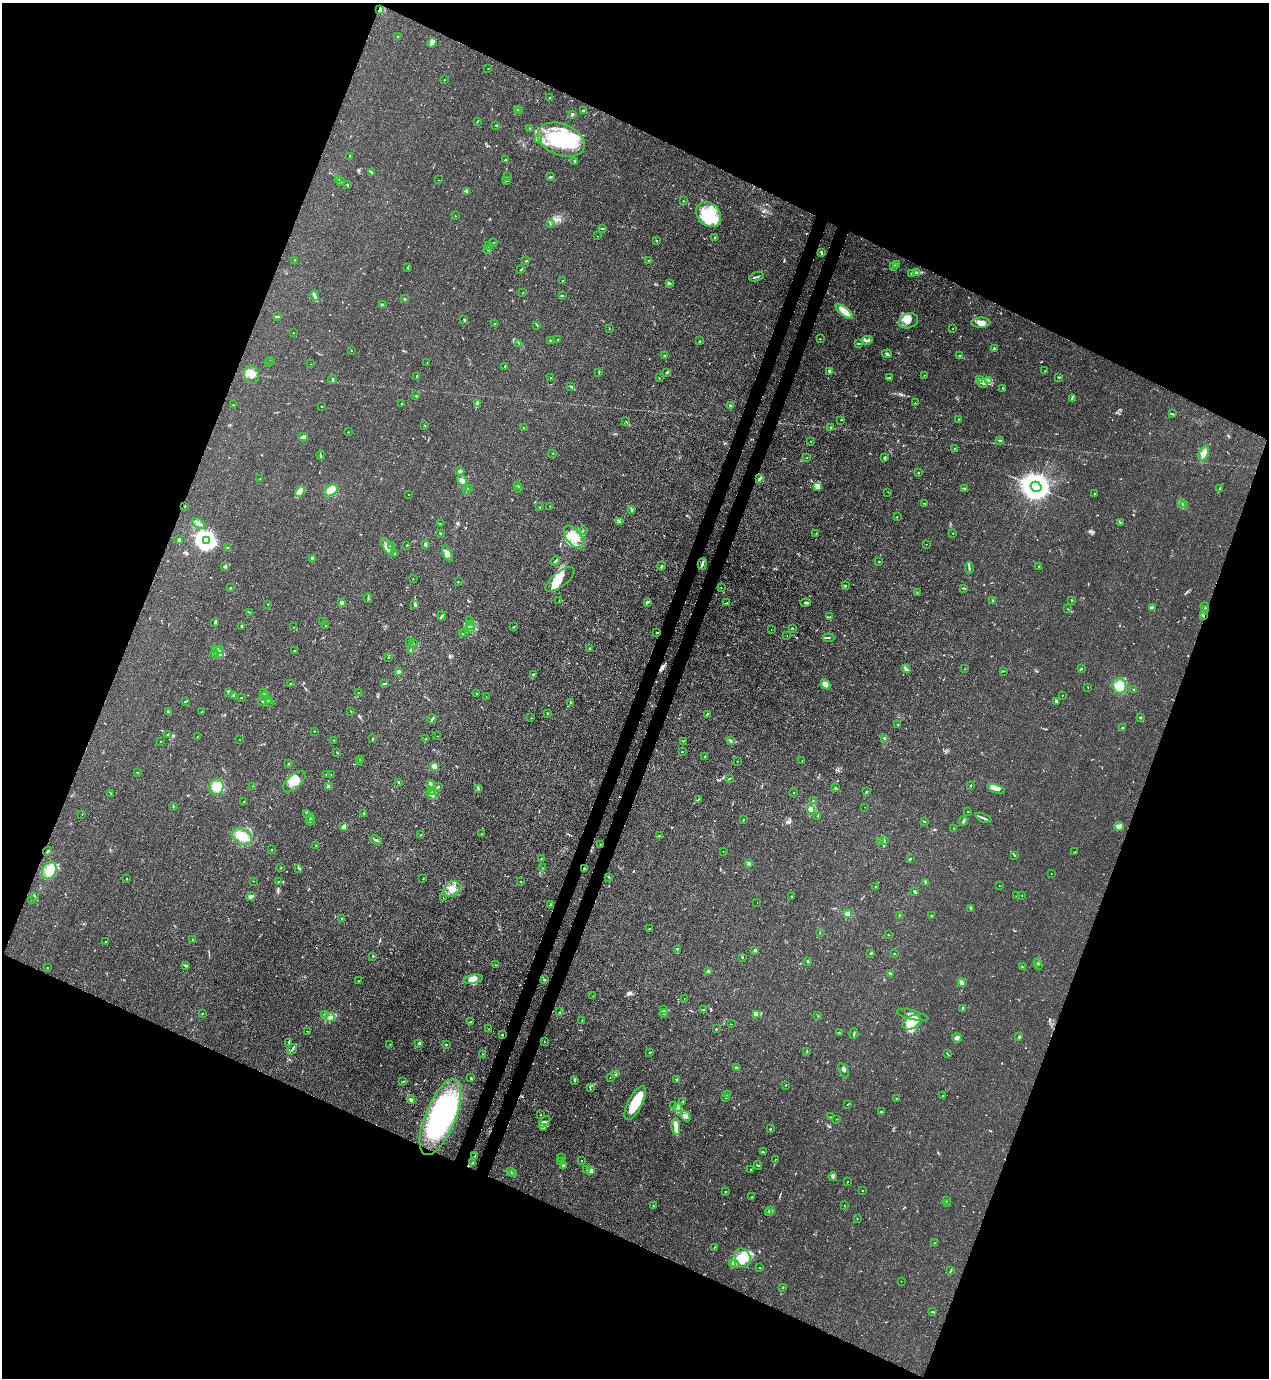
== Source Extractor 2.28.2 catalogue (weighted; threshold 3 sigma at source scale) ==
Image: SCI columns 223-5288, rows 41-5542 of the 5645 x 5583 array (HDU 1 of 3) = the unmasked area's bounding box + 8 px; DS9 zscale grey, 4 x 4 block average (1 PNG px = mean of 4 x 4 image px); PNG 1271 x 1380 px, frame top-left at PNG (2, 3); each listed source drawn as its Kron ellipse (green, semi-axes under 4 px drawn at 4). Shown black and unused: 44% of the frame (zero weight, under 3 of 4 exposures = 7% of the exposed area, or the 3 px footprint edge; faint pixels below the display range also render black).
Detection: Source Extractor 2.28.2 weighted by HDU 2 'WHT'. Background 0.0182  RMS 0.0026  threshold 0.0115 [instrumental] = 3 sigma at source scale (4.5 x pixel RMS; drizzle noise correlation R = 1.50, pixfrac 1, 0.05/0.05 arcsec/px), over >= 5 px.
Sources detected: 697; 2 too faint to see at this stretch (4 x 4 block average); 10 inside a brighter object's white glare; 7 cosmic-ray / hot-pixel residue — neither listed nor drawn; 26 coinciding with a brighter row at this scale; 56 inside a brighter listed object's ellipse — not listed separately; of the other 596, all 500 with FLUX_AUTO >= 0.407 (the completeness limit of this list) listed and drawn (96 fainter detections not listed), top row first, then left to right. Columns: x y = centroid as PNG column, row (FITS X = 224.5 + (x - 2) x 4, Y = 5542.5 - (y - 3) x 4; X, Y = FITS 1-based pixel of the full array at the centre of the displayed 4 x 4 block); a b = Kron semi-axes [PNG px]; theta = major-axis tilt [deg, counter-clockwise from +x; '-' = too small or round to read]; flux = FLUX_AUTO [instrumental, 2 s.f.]
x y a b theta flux
380 9 4 3 - 3.7
397 37 2 2 - 0.7
432 43 5 3 - 4.4
488 69 2 2 - 0.46
444 80 2 2 - 0.57
550 98 2 2 - 1.2
517 109 2 2 - 0.52
584 110 3 2 - 2.3
520 111 3 2 - 1.2
572 114 2 2 - 14
477 121 3 2 - 0.76
496 125 2 2 - 0.64
530 128 2 2 - 1.2
538 140 4 2 - 2.3
561 140 24 15 -22 130
350 156 4 2 - 0.86
506 159 3 2 - 1.5
575 161 2 2 - 0.97
371 172 3 2 - 1.8
507 176 2 2 - 0.78
550 177 3 2 - 1.6
339 179 3 2 - 1.4
439 180 2 2 - 0.61
507 181 3 2 - 1.4
340 182 3 2 - 1.6
347 185 3 2 - 1.4
466 191 3 2 - 1.8
683 201 2 2 - 0.86
709 214 14 11 -46 37
455 216 2 2 - 0.41
551 224 2 2 - 0.51
602 229 2 2 - 1.1
597 236 2 2 - 0.69
714 238 2 2 - 1.4
656 240 2 2 - 1.1
493 242 2 2 - 0.43
488 245 2 2 - 0.66
487 249 2 2 - 0.77
821 252 3 2 - 1.4
295 260 2 2 - 0.54
526 261 3 2 - 1.1
648 261 2 2 - 0.63
896 264 3 2 - 1.6
893 266 2 2 - 0.81
408 267 3 2 - 0.99
521 270 3 2 - 1.4
917 273 4 3 - 2.6
912 274 3 2 - 1.1
756 277 7 2 19 2.4
563 280 2 2 - 0.78
669 283 3 2 - 3.3
522 293 2 2 - 0.55
562 295 4 2 - 1.2
314 296 5 2 - 4
405 299 2 2 - 0.74
382 305 2 2 - 16
844 312 10 4 -38 15
277 317 4 2 - 1.8
464 319 3 2 - 1.7
908 321 10 7 17 11
494 323 2 2 - 3.5
981 323 9 5 1 8.8
537 325 2 2 - 0.64
953 328 2 2 - 0.59
609 329 2 2 - 0.43
293 333 2 2 - 0.58
558 339 2 2 - 0.45
820 339 2 2 - 0.81
550 340 2 2 - 2.7
867 340 5 2 - 3
699 341 2 2 - 0.84
519 343 3 2 - 1.2
859 343 3 2 - 1.2
994 349 3 2 - 1.4
351 351 2 2 - 0.83
887 354 5 2 - 2
665 356 2 2 - 1.9
960 356 3 2 - 1.3
271 360 2 2 - 0.63
268 363 2 2 - 0.43
427 363 2 2 - 0.47
311 364 2 2 - 0.62
505 366 2 2 - 1.5
830 371 4 2 - 3.7
1045 371 2 2 - 0.58
599 372 3 2 - 0.85
667 372 2 2 - 2.3
251 375 9 7 -73 13
924 375 2 2 - 0.57
416 377 3 2 - 0.82
551 377 2 2 - 1.2
890 377 2 2 - 0.71
1059 377 2 2 - 1.4
659 378 2 2 - 0.64
332 379 4 2 - 1.7
980 380 2 2 - 0.92
989 380 4 3 - 3.8
983 383 5 3 - 3.9
571 387 2 2 - 0.63
1003 389 4 2 - 1.4
416 396 2 2 - 1.2
1072 398 3 2 - 1.2
915 403 2 2 - 0.64
402 404 2 2 - 1.1
477 404 3 2 - 1.2
233 405 3 2 - 0.69
322 406 2 2 - 1.2
730 406 3 2 - 1.5
1172 414 2 2 - 0.73
959 419 2 2 - 0.51
841 420 2 2 - 0.55
626 421 2 2 - 0.59
425 425 2 2 - 0.61
523 427 2 2 - 0.44
831 427 2 2 - 0.8
348 432 2 2 - 0.9
303 437 5 3 - 2.5
999 440 3 2 - 0.96
811 441 2 2 - 0.9
955 449 2 2 - 0.88
553 453 2 2 - 0.65
1204 453 8 4 68 9
320 455 5 2 - 2.1
807 458 2 2 - 0.58
885 458 3 2 - 2.6
460 471 4 2 - 1.5
919 473 2 2 - 0.54
260 479 2 2 - 0.88
759 479 3 2 - 2.6
462 480 6 3 -61 5.6
518 486 3 2 - 1.7
818 487 4 2 - 2.9
1036 487 6 5 - 2800
469 488 2 2 - 1.1
1220 488 3 2 - 1.4
519 489 2 2 - 1
965 489 2 2 - 7.1
331 490 7 5 36 18
300 491 6 4 46 7.5
466 491 3 2 - 1.2
888 492 2 2 - 0.41
409 494 2 2 - 0.66
1095 494 2 2 - 0.94
924 503 4 2 - 0.87
1182 504 2 2 - 0.75
1184 505 2 2 - 0.72
185 506 2 2 - 0.77
550 506 2 2 - 0.46
539 507 2 2 - 0.87
631 509 2 2 - 1.3
897 517 2 2 - 0.6
619 522 3 2 - 2.5
1120 522 3 2 - 1.4
199 523 7 2 -33 4.1
440 524 2 2 - 0.43
583 530 2 2 - 0.43
440 533 3 2 - 1
953 533 2 2 - 0.5
816 534 2 2 - 0.51
574 537 13 7 -52 23
179 540 4 3 - 2.9
206 540 4 3 - 1100
926 544 2 2 - 0.45
392 545 2 2 - 0.54
407 545 2 2 - 0.77
425 545 4 2 - 3.5
387 547 10 4 -57 8.8
228 548 3 2 - 2.2
395 554 2 2 - 8.8
447 554 8 4 -64 6.6
312 558 4 2 - 2.6
555 561 5 2 - 1.6
879 562 2 2 - 0.66
702 564 6 2 74 3.1
225 566 4 3 - 2.9
661 566 4 2 - 2
1039 566 2 2 - 1.5
969 568 6 2 -84 2.8
413 579 2 2 - 0.59
560 579 17 7 38 19
458 582 3 2 - 0.76
845 586 2 2 - 1.4
230 588 2 2 - 0.97
721 588 2 2 - 0.57
964 588 3 2 - 0.89
917 593 2 2 - 0.81
368 598 5 2 - 1.7
993 600 2 2 - 1.4
1072 600 2 2 - 1.1
559 601 2 2 - 0.43
647 602 4 2 - 2.9
342 603 3 2 - 3.2
727 603 3 2 - 1.2
806 603 5 2 - 1.9
268 604 2 2 - 0.67
414 604 2 2 - 1.4
1152 607 2 2 - 0.79
1205 607 3 2 - 0.98
1068 609 2 2 - 0.42
1205 610 3 2 - 1.9
249 612 2 2 - 0.47
441 616 4 2 - 2
1203 616 2 2 - 2.1
830 617 3 2 - 0.58
469 621 3 2 - 1.4
322 622 2 2 - 0.62
215 623 3 2 - 1.6
325 626 2 2 - 0.73
470 626 4 3 - 3.3
242 627 2 2 - 1.1
294 627 2 2 - 0.68
514 627 3 2 - 0.62
792 628 2 2 - 0.43
470 629 2 2 - 1.4
771 630 2 2 - 0.55
465 632 2 2 - 4.1
657 632 3 2 - 0.82
462 634 2 2 - 0.41
787 636 2 2 - 0.44
829 638 6 2 -6 2.2
410 641 2 2 - 0.78
413 643 2 2 - 0.86
590 649 3 2 - 1.5
220 650 4 3 - 3.4
411 650 4 2 - 2
294 651 3 2 - 0.69
218 652 7 2 -48 6.1
215 654 4 2 - 1.9
388 658 2 2 - 0.47
1082 668 2 2 - 0.56
906 669 5 3 - 2.9
965 669 2 2 - 0.48
1004 671 2 2 - 0.74
398 672 2 2 - 23
534 674 4 3 - 2.3
291 683 2 2 - 0.99
384 683 3 2 - 1
825 684 5 4 - 8.1
1120 686 7 6 - 23
1088 687 2 2 - 0.54
1134 689 2 2 - 0.86
229 692 3 2 - 1.4
264 693 2 2 - 0.51
358 693 2 2 - 0.41
476 694 2 2 - 0.54
233 695 4 2 - 2.2
265 695 3 2 - 1.3
1062 695 2 2 - 0.43
486 696 2 2 - 0.71
241 698 2 2 - 0.66
268 700 2 2 - 0.74
185 701 3 2 - 1
262 701 4 2 - 1.2
1056 701 3 2 - 2.4
570 702 2 2 - 0.53
269 703 2 2 - 0.55
351 711 2 2 - 0.82
168 712 2 2 - 0.83
202 712 2 2 - 0.5
547 713 2 2 - 0.89
707 714 3 2 - 1
1140 717 3 2 - 0.9
531 718 2 2 - 0.57
432 719 5 2 - 3.2
898 725 2 2 - 0.43
1122 727 2 2 - 2
314 731 2 2 - 0.6
168 734 3 2 - 1.7
437 736 2 2 - 0.8
197 737 2 2 - 0.52
373 738 2 2 - 0.7
885 738 3 2 - 1.3
426 739 2 2 - 0.92
239 740 2 2 - 0.43
334 740 2 2 - 0.42
730 740 2 2 - 0.64
683 741 2 2 - 0.6
160 742 2 2 - 0.62
337 752 2 2 - 1.3
682 752 2 2 - 0.61
705 756 2 2 - 0.83
360 759 2 2 - 0.52
359 761 2 2 - 0.69
737 761 2 2 - 0.53
802 761 2 2 - 0.44
288 763 3 2 - 0.83
434 767 4 3 - 6
138 772 3 2 - 0.96
327 774 2 2 - 1.8
331 775 2 2 - 0.53
729 779 4 2 - 0.96
294 782 14 7 42 22
399 782 3 2 - 1.1
430 784 3 2 - 4.7
971 785 3 2 - 0.85
252 786 2 2 - 0.61
328 786 3 2 - 2.7
216 787 8 7 - 19
438 787 3 2 - 1.2
478 788 3 2 - 1.6
836 788 2 2 - 1.2
996 789 9 4 -19 9.1
433 791 3 2 - 1.2
867 792 3 2 - 0.83
794 793 2 2 - 0.42
111 794 2 2 - 0.46
432 795 5 2 - 3.7
698 800 2 2 - 0.6
813 800 2 2 - 0.95
244 802 2 2 - 3.6
173 807 3 2 - 1.3
865 807 2 2 - 0.53
811 809 2 2 - 61
968 812 2 2 - 0.82
307 813 2 2 - 1.3
363 813 3 2 - 0.83
82 814 2 2 - 0.5
817 816 2 2 - 0.89
310 817 3 2 - 3.2
983 818 8 2 -24 4.1
743 819 2 2 - 0.47
310 821 4 2 - 2.2
963 821 5 2 - 2.1
925 822 2 2 - 0.78
1119 826 5 3 - 4.7
344 827 3 2 - 11
953 828 2 2 - 0.75
421 834 2 2 - 0.64
482 834 2 2 - 0.69
659 836 2 2 - 0.68
242 837 11 7 -30 33
376 840 6 2 -28 2.6
884 840 4 2 - 1.3
881 841 3 2 - 1.3
600 844 2 2 - 0.46
316 845 2 2 - 1
271 850 2 2 - 0.78
48 851 5 2 - 1.5
723 851 2 2 - 0.46
1075 852 2 2 - 0.54
1014 855 3 2 - 0.97
541 858 2 2 - 0.71
910 859 2 2 - 1.7
749 863 4 2 - 2.7
281 868 2 2 - 0.67
299 868 3 2 - 1.5
543 868 2 2 - 0.48
584 869 3 2 - 1.4
49 870 9 7 67 33
1051 873 2 2 - 0.45
609 877 2 2 - 1
127 879 2 2 - 1.5
423 879 2 2 - 0.71
253 881 2 2 - 0.48
278 882 2 2 - 0.86
521 882 2 2 - 0.66
925 882 3 2 - 0.81
999 886 2 2 - 0.93
876 887 2 2 - 1.9
452 889 9 7 38 14
915 891 3 2 - 3.8
1022 895 2 2 - 0.48
35 896 2 2 - 0.58
1016 896 2 2 - 0.44
251 897 5 3 - 5.2
443 897 2 2 - 0.63
792 897 2 2 - 1.1
31 900 2 2 - 0.45
757 902 2 2 - 0.42
550 905 2 2 - 2.8
971 908 3 2 - 2
848 914 2 2 - 60
899 915 2 2 - 0.62
932 916 2 2 - 0.99
342 919 2 2 - 7.6
649 929 3 2 - 1.2
820 933 2 2 - 0.45
888 935 2 2 - 0.66
193 940 3 2 - 0.87
105 942 2 2 - 0.53
677 949 2 2 - 0.87
755 950 2 2 - 6.1
871 954 2 2 - 0.89
894 954 2 2 - 0.42
373 956 2 2 - 1.8
742 957 3 2 - 0.84
808 962 4 2 - 1.2
1038 963 3 2 - 1.2
495 965 2 2 - 0.93
1039 965 2 2 - 1.1
185 966 3 2 - 2.6
47 967 2 2 - 1.9
1023 967 2 2 - 0.89
709 971 3 3 - 2.2
890 973 4 2 - 1.8
473 979 9 3 12 7.2
544 980 2 2 - 1.1
358 981 2 2 - 0.78
962 983 4 2 - 9.2
593 996 2 2 - 0.41
684 998 2 2 - 0.49
963 1008 2 2 - 3.8
703 1009 3 2 - 1.1
663 1010 4 3 - 2.5
560 1012 2 2 - 3.9
202 1013 2 2 - 0.64
664 1013 4 2 - 1.6
324 1015 2 2 - 2.7
756 1015 3 2 - 1.7
913 1015 16 4 -15 10
818 1016 2 2 - 0.55
330 1017 5 3 - 8.1
582 1020 2 2 - 1.2
471 1022 3 2 - 2.3
912 1022 10 6 30 29
731 1024 3 2 - 0.48
489 1029 2 2 - 0.55
716 1029 2 2 - 0.63
307 1031 2 2 - 0.44
839 1033 2 2 - 0.78
854 1033 5 2 - 1.6
502 1035 2 2 - 1.6
1019 1037 2 2 - 3.5
957 1038 5 3 - 3.6
289 1042 3 2 - 1.3
544 1042 2 2 - 0.57
419 1043 3 2 - 1.3
390 1044 2 2 - 0.57
446 1044 2 2 - 3.8
292 1049 6 2 57 2.3
807 1051 2 2 - 1
650 1052 3 2 - 0.88
482 1054 2 2 - 0.43
947 1054 2 2 - 0.54
736 1068 2 2 - 6.1
844 1070 8 3 -64 3.3
615 1075 2 2 - 0.6
610 1077 2 2 - 0.45
471 1078 2 2 - 1.1
677 1079 2 2 - 1.5
574 1081 3 2 - 1.1
403 1082 2 2 - 0.59
786 1085 2 2 - 0.96
590 1088 3 2 - 0.82
727 1095 2 2 - 0.57
942 1096 2 2 - 0.6
725 1097 2 2 - 1.1
896 1098 2 2 - 0.95
411 1100 4 2 - 4.5
683 1102 2 2 - 0.76
635 1103 18 7 63 43
848 1104 2 2 - 0.87
674 1106 2 2 - 1.1
678 1108 3 2 - 1.7
881 1112 3 2 - 1.3
541 1115 2 2 - 0.55
686 1116 5 3 - 5.3
440 1117 40 15 68 240
830 1117 2 2 - 0.56
836 1119 2 2 - 0.5
545 1122 7 3 47 4.6
543 1127 2 2 - 0.93
676 1127 8 4 -85 9
770 1129 2 2 - 1.3
763 1152 3 2 - 1.2
475 1156 2 2 - 0.79
562 1157 2 2 - 0.7
775 1159 2 2 - 0.47
581 1161 2 2 - 0.48
560 1162 2 2 - 0.51
473 1163 2 2 - 0.61
758 1165 4 2 - 1.2
564 1166 3 2 - 3.7
587 1169 2 2 - 0.59
751 1170 2 2 - 0.67
590 1171 4 3 - 3.6
511 1172 2 2 - 0.93
513 1174 2 2 - 1
833 1177 4 2 - 2
848 1182 2 2 - 0.74
862 1190 2 2 - 2.1
725 1192 2 2 - 1
751 1197 2 2 - 0.64
946 1200 2 2 - 0.82
948 1204 2 2 - 0.56
653 1206 3 2 - 0.49
844 1206 2 2 - 0.44
770 1210 2 2 - 17
769 1212 2 2 - 6.1
857 1219 2 2 - 0.79
934 1243 2 2 - 0.52
714 1247 3 2 - 0.65
743 1258 10 7 -62 21
732 1263 3 2 - 1.1
735 1264 2 2 - 0.65
759 1267 2 2 - 0.51
950 1271 3 2 - 1.1
901 1281 2 2 - 0.48
783 1287 2 2 - 0.81
932 1312 2 2 - 0.53
Overlapping masked pixels (flux is a lower limit): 4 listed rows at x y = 380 9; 1205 610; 1203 616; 502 1035
Diffuse or blended objects may show on this block-average render without a row.